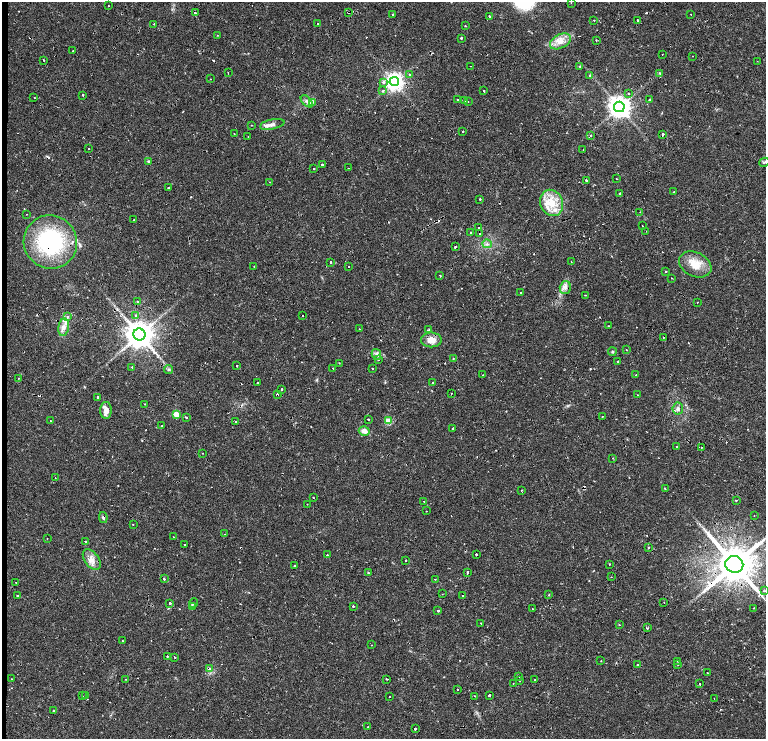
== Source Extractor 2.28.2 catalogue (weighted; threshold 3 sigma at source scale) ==
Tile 5 of 4 x 3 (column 1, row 2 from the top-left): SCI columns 287-1814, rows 1608-3081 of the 6634 x 4695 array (HDU 1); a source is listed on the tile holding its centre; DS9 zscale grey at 2 x 2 block average (1 PNG px = mean of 2 x 2 image px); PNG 768 x 741 px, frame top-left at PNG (2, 2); each listed source drawn as its Kron ellipse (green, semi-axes under 4 px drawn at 4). Shown black and unused: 2% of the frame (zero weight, under 2 of 4 exposures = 5% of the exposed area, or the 3 px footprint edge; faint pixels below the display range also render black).
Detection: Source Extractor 2.28.2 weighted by HDU 2 'WHT'; one run over the whole footprint, this tile lists its part. Background 0.0253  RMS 0.0041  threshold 0.0185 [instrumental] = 3 sigma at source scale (4.5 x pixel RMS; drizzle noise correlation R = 1.50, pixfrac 1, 0.0396/0.0396 arcsec/px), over >= 5 px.
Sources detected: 240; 25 cosmic-ray / hot-pixel residue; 1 long thin detection or spike segment (spike, bleed or trail) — neither listed nor drawn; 3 inside a brighter listed object's ellipse — not listed separately; the other 211 listed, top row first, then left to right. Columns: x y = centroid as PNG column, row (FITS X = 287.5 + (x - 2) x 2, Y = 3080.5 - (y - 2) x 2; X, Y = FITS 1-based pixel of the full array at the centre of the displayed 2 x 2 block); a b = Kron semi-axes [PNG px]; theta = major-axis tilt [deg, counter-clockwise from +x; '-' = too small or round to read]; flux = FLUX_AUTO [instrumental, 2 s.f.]
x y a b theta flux
571 3 2 2 - 0.6
109 6 2 2 - 0.62
348 12 2 2 - 0.76
195 13 2 2 - 3.5
690 14 2 2 - 0.34
393 15 2 2 - 4.7
489 16 2 2 - 1.3
594 20 2 2 - 0.96
637 20 2 2 - 2.6
154 24 2 2 - 2.1
318 24 2 2 - 2.6
465 26 2 2 - 0.8
217 35 2 2 - 0.37
461 38 2 2 - 0.96
596 40 2 2 - 0.64
560 41 11 7 28 8.5
73 51 2 2 - 1.7
662 54 2 2 - 0.4
692 56 2 2 - 0.29
44 60 2 2 - 1.2
757 61 2 2 - 0.36
471 66 2 2 - 1.2
580 66 3 3 - 0.62
228 73 2 2 - 0.44
659 73 4 3 - 0.97
409 74 2 2 - 2.5
590 75 2 2 - 0.88
210 79 2 2 - 0.29
383 82 2 2 - 3.7
394 82 4 4 - 510
383 91 3 3 - 1.3
484 91 2 2 - 2.2
628 93 2 2 - 1.7
82 95 2 2 - 1.5
34 98 2 2 - 1.9
457 99 3 2 - 0.62
650 99 2 2 - 0.88
465 100 2 2 - 3.5
307 101 7 4 -45 2.7
468 101 2 2 - 0.37
312 102 4 3 - 1.5
619 107 5 5 - 840
272 124 12 5 11 5
251 125 2 2 - 0.39
463 131 2 2 - 1.9
234 134 2 2 - 0.34
663 134 2 2 - 8.2
248 136 2 2 - 0.33
591 136 2 2 - 1.7
89 149 2 2 - 2
583 150 2 2 - 0.55
148 161 4 3 - 1.1
764 162 5 2 - 1.1
322 164 2 2 - 2.7
348 168 2 2 - 0.93
314 169 2 2 - 1.9
617 179 2 2 - 1.2
586 180 2 2 - 4.2
270 182 2 2 - 0.43
168 187 2 2 - 0.67
674 192 2 2 - 0.76
619 193 2 2 - 1.1
480 199 2 2 - 1.6
552 203 13 11 -67 19
640 212 2 2 - 0.45
26 214 2 2 - 0.3
134 220 2 2 - 0.95
642 226 2 2 - 0.29
479 228 2 2 - 6.5
646 231 2 2 - 0.65
471 232 2 2 - 1.4
480 233 2 2 - 1.5
50 242 27 26 - 110
487 244 5 3 - 2
455 247 2 2 - 1.4
330 262 2 2 - 4.9
571 262 2 2 - 0.42
695 264 17 12 -25 16
254 266 2 2 - 1.1
349 266 2 2 - 1.1
666 271 2 2 - 1.2
440 276 2 2 - 1.4
671 278 2 2 - 0.6
565 287 6 5 - 3.9
521 293 2 2 - 1.7
585 295 2 2 - 0.53
138 302 3 2 - 4
697 302 2 2 - 0.58
136 315 3 2 - 0.86
302 316 2 2 - 0.4
68 317 3 3 - 1.4
609 326 2 2 - 0.75
64 327 9 5 81 5.6
359 329 2 2 - 0.36
429 329 2 2 - 0.82
139 334 6 6 - 1700
663 337 2 2 - 0.92
431 340 10 7 0 9.3
626 350 2 2 - 0.45
612 352 4 3 - 1.1
376 354 5 4 - 2.5
378 359 2 2 - 1.5
453 359 2 2 - 0.54
618 362 2 2 - 1.5
339 363 2 2 - 0.47
237 366 2 2 - 1.2
132 367 2 2 - 0.77
333 368 2 2 - 1.2
168 369 4 2 - 0.92
372 369 2 2 - 0.78
483 375 2 2 - 2
636 375 2 2 - 0.98
19 378 2 2 - 0.5
433 382 2 2 - 2.9
257 383 2 2 - 3.8
282 389 2 2 - 3.1
451 393 2 2 - 1
277 394 2 2 - 3.3
638 395 2 2 - 0.78
98 397 2 2 - 10
145 404 2 2 - 0.49
678 409 6 5 - 3.2
106 410 8 5 89 8
176 414 3 3 - 26
186 417 2 2 - 3.4
602 417 2 2 - 1.1
368 419 2 2 - 3.7
50 421 2 2 - 0.41
388 421 3 3 - 27
236 422 2 2 - 5.5
162 426 2 2 - 0.7
453 428 2 2 - 1.2
364 431 5 4 - 5.9
676 446 2 2 - 0.67
701 447 2 2 - 0.39
203 453 2 2 - 0.36
613 458 2 2 - 0.46
55 478 2 2 - 0.35
665 488 2 2 - 1.1
522 490 2 2 - 0.82
313 497 2 2 - 0.56
736 500 2 2 - 3
424 501 2 2 - 0.4
307 504 2 2 - 0.38
426 511 2 2 - 0.43
754 515 2 2 - 0.51
103 517 5 3 - 1.5
133 524 2 2 - 0.42
225 534 2 2 - 0.34
173 537 2 2 - 0.37
47 538 2 2 - 0.33
85 541 2 2 - 1
184 544 2 2 - 0.53
648 547 2 2 - 0.89
476 554 2 2 - 4.2
327 555 2 2 - 0.84
92 560 12 7 -53 7.2
406 560 2 2 - 1.2
609 564 2 2 - 0.63
734 564 9 8 - 4000
295 566 2 2 - 1.4
467 572 2 2 - 4.5
368 573 2 2 - 0.87
611 577 2 2 - 0.36
164 579 2 2 - 2.4
435 579 2 2 - 0.71
16 582 2 2 - 0.28
764 591 3 2 - 0.7
442 594 2 2 - 0.45
549 595 2 2 - 1.1
17 596 2 2 - 1.8
463 596 2 2 - 1.1
170 603 2 2 - 3.1
194 603 5 2 - 1.5
664 603 2 2 - 0.36
192 606 2 2 - 1.7
353 606 2 2 - 0.85
754 608 2 2 - 1
532 609 2 2 - 1.5
438 611 2 2 - 2.1
481 623 2 2 - 4.8
619 625 2 2 - 0.81
647 628 3 2 - 0.92
122 641 2 2 - 0.69
371 645 2 2 - 0.55
167 656 2 2 - 1.3
175 657 2 2 - 0.72
601 661 2 2 - 0.37
677 661 2 2 - 0.39
637 665 2 2 - 3
678 665 2 2 - 0.38
209 668 3 2 - 4.1
707 673 2 2 - 0.77
518 677 2 2 - 0.5
12 679 2 2 - 0.84
126 679 2 2 - 0.34
387 679 2 2 - 2.1
519 680 2 2 - 1.4
535 680 2 2 - 1.6
513 683 2 2 - 1.3
700 684 2 2 - 3.1
458 690 2 2 - 0.63
86 695 2 2 - 1.8
489 695 2 2 - 3.9
83 696 2 2 - 0.36
389 696 2 2 - 0.41
475 696 2 2 - 1.1
714 698 2 2 - 0.29
53 711 2 2 - 3.6
368 727 2 2 - 0.49
415 729 2 2 - 5.4
Overlapping masked pixels (flux is a lower limit): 11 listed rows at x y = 348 12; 195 13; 663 134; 586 180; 479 228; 480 233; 50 242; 277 394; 103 517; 734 564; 209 668
Diffuse or blended objects may show on this block-average render without a row.